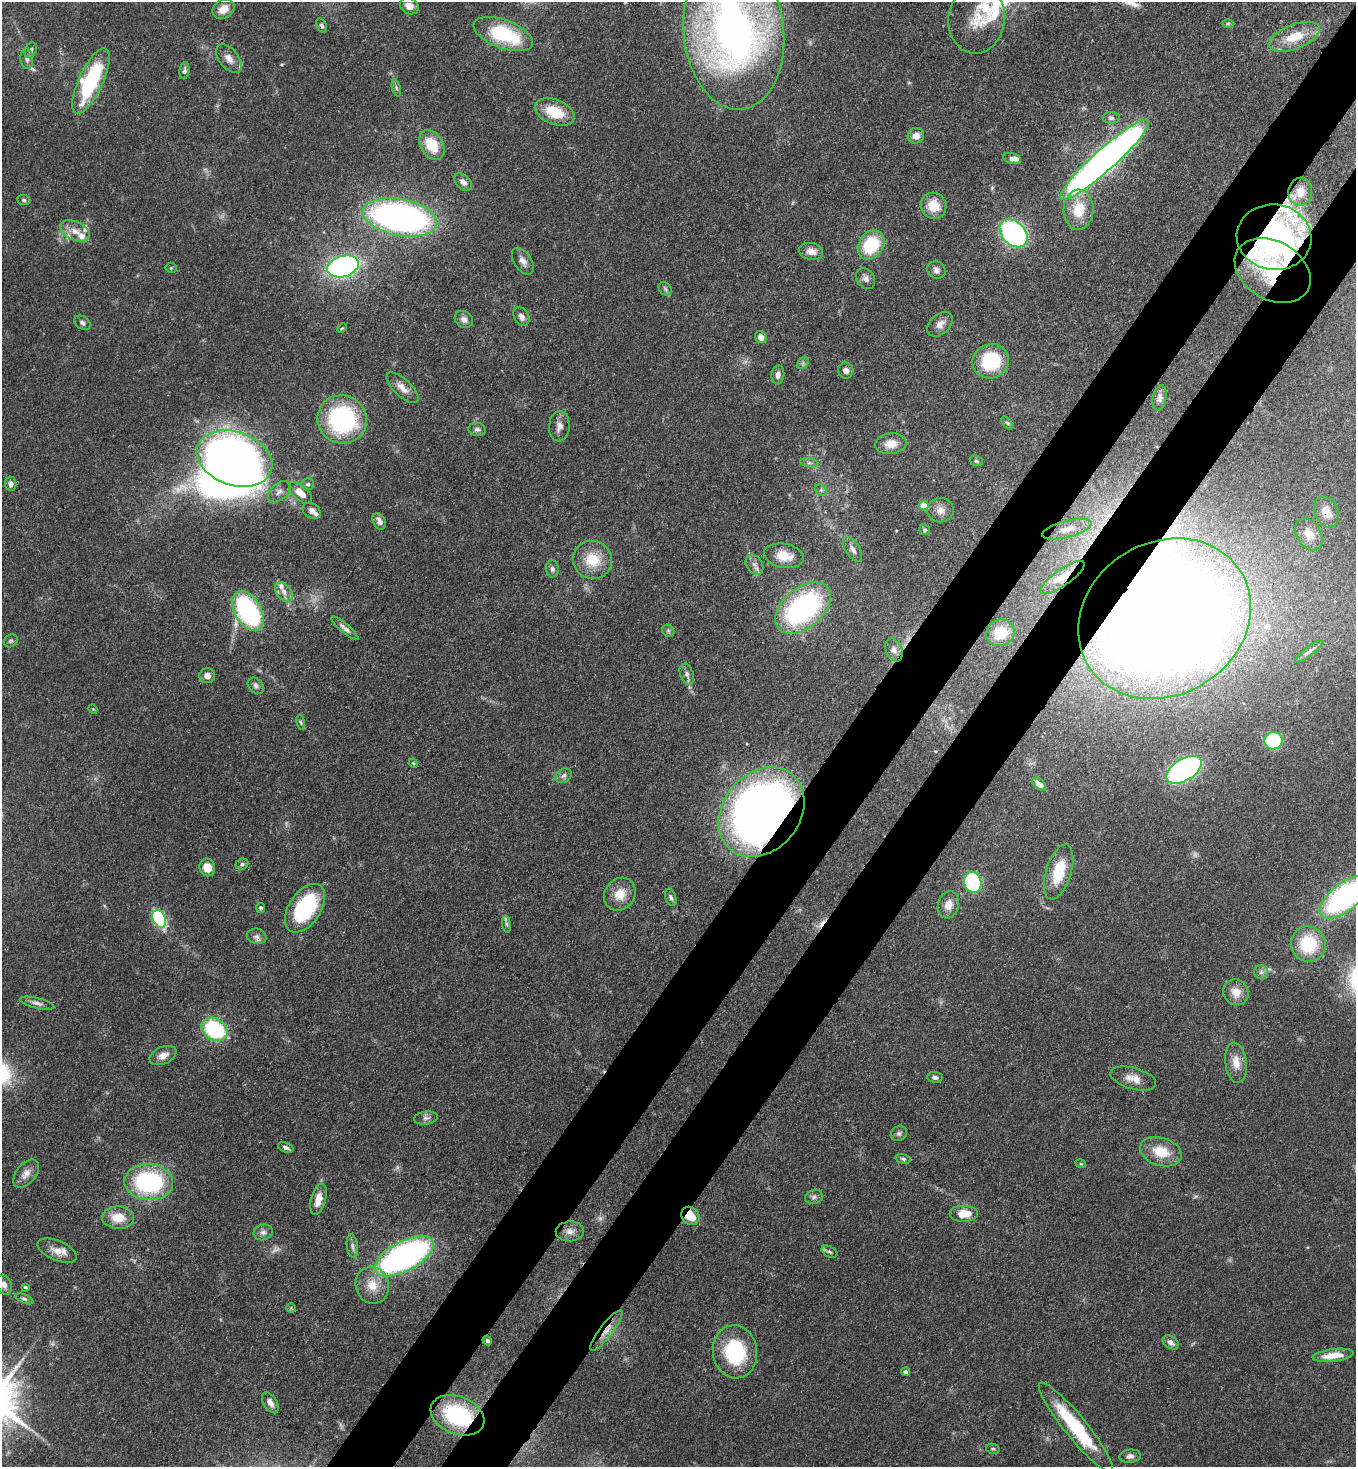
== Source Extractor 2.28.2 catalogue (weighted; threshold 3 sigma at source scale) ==
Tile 10 of 4 x 4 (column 2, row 3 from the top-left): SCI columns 1579-2932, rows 1525-2989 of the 6002 x 5980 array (HDU 1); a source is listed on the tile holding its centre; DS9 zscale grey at full resolution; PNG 1358 x 1469 px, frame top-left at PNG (2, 2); each listed source drawn as its Kron ellipse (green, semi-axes under 4 px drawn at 4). Shown black and unused: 9% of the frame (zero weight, under 3 of 4 exposures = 7% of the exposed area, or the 3 px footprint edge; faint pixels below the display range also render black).
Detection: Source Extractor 2.28.2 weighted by HDU 2 'WHT'; one run over the whole footprint, this tile lists its part. Background 0.107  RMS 0.0041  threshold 0.0184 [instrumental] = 3 sigma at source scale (4.5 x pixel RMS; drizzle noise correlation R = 1.50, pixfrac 1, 0.05/0.05 arcsec/px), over >= 5 px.
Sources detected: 173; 4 too faint to see at this stretch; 1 inside a brighter object's white glare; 1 cosmic-ray / hot-pixel residue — neither listed nor drawn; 12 inside a brighter listed object's ellipse — not listed separately; the other 155 listed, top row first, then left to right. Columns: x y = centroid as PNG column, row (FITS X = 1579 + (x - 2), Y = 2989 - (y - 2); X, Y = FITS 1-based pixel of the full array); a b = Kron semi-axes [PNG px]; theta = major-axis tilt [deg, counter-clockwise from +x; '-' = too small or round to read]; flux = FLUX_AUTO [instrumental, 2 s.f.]
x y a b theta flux
409 6 10 8 -28 3.2
223 9 11 9 35 5.2
977 19 35 28 84 14
1228 23 6 4 1 0.6
322 26 7 5 -61 1
734 32 78 50 -84 230
503 34 31 14 -20 31
1294 37 27 12 21 9.9
31 50 8 5 64 1.1
27 58 10 6 -86 1.6
229 59 17 9 -50 3.7
184 71 8 5 82 1.3
91 81 35 12 65 45
396 88 9 3 -77 0.87
555 112 20 12 -21 13
1111 118 9 6 0 1.3
916 136 8 7 - 3.6
432 145 16 11 -58 12
1012 159 9 5 -13 1.8
1105 160 59 11 42 300
463 182 10 7 -45 2.3
1300 192 14 12 82 4.3
24 200 7 5 -5 0.87
934 206 13 12 - 8.4
1079 210 20 15 87 13
400 217 38 18 -11 170
75 231 16 9 -25 4.5
1014 233 16 11 -45 78
1274 237 37 32 -7 150
871 245 15 12 54 21
811 251 12 8 -12 3.3
523 261 15 8 -57 2.8
343 266 16 10 17 110
171 268 5 5 - 0.53
936 270 9 8 - 1.9
1273 270 40 29 -31 26
866 279 11 8 -55 2
665 289 7 5 -47 0.95
521 317 10 7 -60 2.1
464 319 10 8 -36 2.3
82 323 9 6 -35 1.2
940 324 15 10 43 3.2
342 328 5 3 - 0.42
761 337 6 5 - 3.1
991 361 18 17 - 26
803 363 6 5 - 0.88
846 370 8 7 - 2.1
778 375 9 6 85 1.8
402 388 20 8 -44 3.9
1160 398 13 6 79 1.8
342 419 25 24 - 58
1007 423 7 4 -52 0.73
559 426 15 10 86 3.1
477 429 8 6 -8 1.2
891 444 16 10 7 4.7
234 459 39 26 -19 320
976 461 7 5 -21 0.71
809 463 9 4 -8 1.2
11 484 7 5 -83 2.1
308 484 6 6 - 0.93
821 490 6 5 - 0.8
279 492 13 8 41 2.4
300 493 14 7 -42 5.6
924 505 5 4 - 10
940 510 13 12 - 3.7
312 511 9 7 -33 2.3
1326 512 16 11 -67 6.2
379 521 9 6 -61 2.3
1067 529 25 8 15 5.7
925 530 5 5 - 0.76
1309 534 17 12 -57 6
852 549 14 7 -57 2.4
784 556 20 12 -10 7.3
592 560 19 19 - 13
754 565 11 8 -55 2.2
552 569 8 6 -85 1.7
1062 577 26 8 35 5.9
284 592 11 7 -53 2.7
803 608 32 20 40 81
248 611 22 13 -60 74
1164 619 90 76 31 1100
345 628 17 4 -40 1.9
668 631 6 5 - 0.79
1000 633 14 13 - 11
11 641 7 6 - 0.89
894 650 12 8 -67 2.3
1309 651 17 4 38 1.8
687 674 11 6 -70 1.8
207 676 8 7 - 2.4
256 686 9 7 -44 1.4
93 709 5 4 - 0.43
301 722 7 4 -81 0.71
1274 741 9 8 - 29
413 763 5 4 - 0.44
1184 770 20 11 32 93
563 776 8 6 30 1.5
1039 784 8 5 -40 3.2
761 812 49 38 50 360
242 864 6 5 - 1
207 867 9 8 - 5.6
1059 872 28 12 73 14
973 882 11 8 -75 37
620 894 17 15 52 7.2
671 897 9 5 -73 1.1
1345 897 30 13 38 100
948 905 14 10 73 4.1
261 908 5 4 - 0.86
305 908 27 16 56 40
159 919 9 6 -64 53
507 924 8 4 -81 0.96
257 936 10 7 -16 1.8
1308 944 18 17 - 22
1261 972 7 7 - 1.3
1236 992 13 12 - 5
37 1003 18 5 -13 1.8
215 1029 14 10 -35 42
163 1056 14 8 24 3.6
1236 1063 20 10 -83 5.4
935 1077 8 5 -5 1.4
1133 1078 23 10 -16 4.9
426 1118 12 6 7 1.6
899 1133 8 7 - 1.2
286 1147 8 4 -20 1.3
1161 1152 21 14 -17 10
903 1159 8 4 -14 0.9
1081 1164 5 3 - 0.4
26 1174 16 9 51 3.4
149 1182 24 18 -4 53
814 1197 9 7 19 1.4
318 1199 16 7 75 5.5
964 1214 14 8 0 7.5
690 1216 10 8 -46 8.8
118 1218 16 11 -2 7.8
570 1231 14 10 3 2.8
263 1232 9 7 15 1.8
352 1246 12 5 -82 1.6
57 1251 21 10 -23 4.7
830 1252 8 5 -29 1
404 1256 32 15 29 150
4 1285 10 7 -69 2.2
372 1285 18 16 -74 8
25 1287 3 3 - 0.71
24 1299 9 4 -23 0.91
291 1308 4 4 - 0.48
606 1330 25 6 53 4.5
487 1340 5 4 - 0.9
1171 1343 9 6 -34 2.4
735 1352 26 22 -82 33
1333 1355 21 6 7 6.7
905 1372 4 4 - 1.4
270 1403 12 6 -58 2.4
457 1415 28 18 -22 40
1076 1427 56 11 -51 32
993 1449 7 5 -13 0.75
1130 1456 11 6 5 1.8
Overlapping masked pixels (flux is a lower limit): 12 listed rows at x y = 1105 160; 1274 237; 1273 270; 1326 512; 1062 577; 1164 619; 761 812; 690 1216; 404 1256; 606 1330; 487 1340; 457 1415
Isophote crosses this tile's border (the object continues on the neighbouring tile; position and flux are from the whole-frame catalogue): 2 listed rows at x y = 734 32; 1345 897